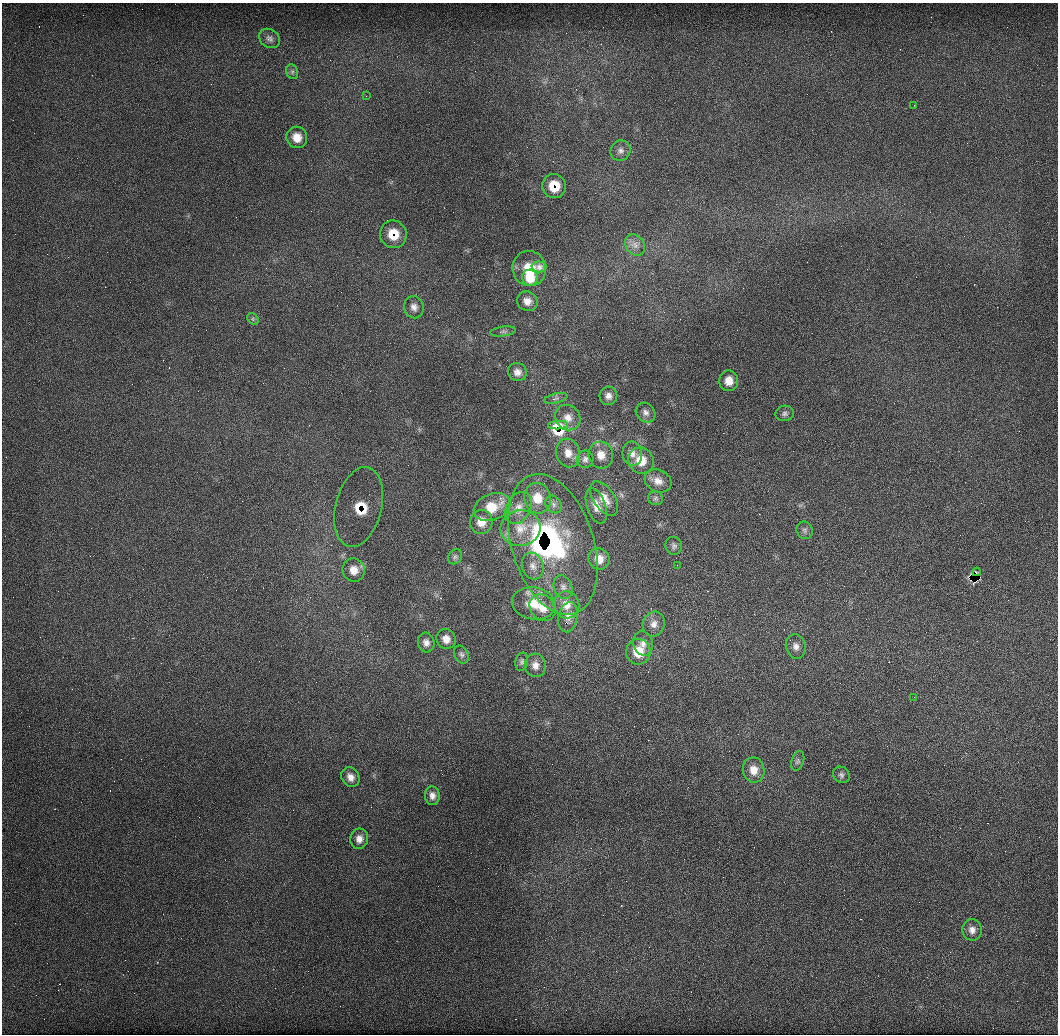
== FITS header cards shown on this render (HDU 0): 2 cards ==
NAXIS1  =                 1056
NAXIS2  =                 1032

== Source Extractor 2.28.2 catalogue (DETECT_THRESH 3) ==
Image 1056 x 1032 px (HDU 0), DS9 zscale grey, 1 PNG px = 1 image px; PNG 1060 x 1036 px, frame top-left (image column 1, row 1032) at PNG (2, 3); each listed source drawn as its Kron ellipse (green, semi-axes under 4 px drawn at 4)
Background 8530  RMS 740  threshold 2230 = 3 sigma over >= 5 px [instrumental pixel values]
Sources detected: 76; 5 with non-positive FLUX_AUTO (blend fragments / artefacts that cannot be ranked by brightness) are neither listed nor drawn; the other 71 listed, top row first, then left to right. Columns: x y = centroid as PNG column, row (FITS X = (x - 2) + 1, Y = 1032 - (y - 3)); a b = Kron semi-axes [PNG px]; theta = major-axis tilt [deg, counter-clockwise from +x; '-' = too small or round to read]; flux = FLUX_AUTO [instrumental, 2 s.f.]
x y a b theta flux
270 38 11 9 -35 2.4e+05
292 72 7 5 -71 1.2e+05
366 96 2 2 - 2.5e+04
914 105 2 2 - 2.3e+04
297 137 11 10 - 6.3e+05
620 151 10 10 - 2.6e+05
554 186 12 12 - 1.0e+06
393 234 14 13 - 1.1e+06
635 245 11 9 -53 3.2e+05
539 267 7 5 -3 2.2e+05
529 268 18 16 -74 1.4e+06
530 278 8 8 - 7.6e+05
527 301 10 9 - 4.0e+05
414 307 11 9 -78 3.1e+05
253 319 6 5 - 9.3e+04
503 331 13 5 8 1.5e+05
517 372 9 9 - 3.1e+05
729 381 10 9 - 5.4e+05
608 396 9 9 - 2.6e+05
556 398 12 5 13 1.3e+05
646 413 11 9 -46 2.5e+05
785 413 9 8 - 1.7e+05
568 418 13 12 - 4.8e+05
558 425 10 3 4 4.8e+04
568 453 14 11 -75 5.4e+05
632 454 12 10 -82 3.7e+05
601 455 13 12 - 5.6e+05
585 459 9 8 - 1.9e+05
641 460 13 12 - 9.8e+05
658 481 14 11 -26 4.7e+05
537 498 15 13 -80 9.8e+05
604 498 19 10 -55 6.4e+05
656 498 7 7 - 1.4e+05
554 504 9 7 -56 2.0e+05
596 506 18 9 -70 5.2e+05
359 507 41 23 76 4.2e+05
492 507 19 13 22 1.2e+06
518 508 17 12 62 5.8e+05
481 522 12 11 - 6.3e+05
521 528 20 18 13 1.1e+06
805 530 9 8 - 1.5e+05
553 545 73 41 -73 5.6e+06
674 546 9 8 - 1.6e+05
455 557 8 6 55 1.4e+05
599 559 11 10 - 5.7e+05
677 565 3 3 - 2.8e+04
533 566 13 10 -72 4.1e+05
354 570 12 11 - 5.5e+05
976 572 4 2 - 6.0e+04
563 587 12 9 -69 2.7e+05
534 603 22 16 -10 1.1e+06
566 605 14 12 -75 6.1e+05
542 608 14 12 -52 6.2e+05
568 617 15 9 79 3.5e+05
654 624 13 11 68 3.9e+05
446 639 10 9 - 4.2e+05
426 642 10 8 -75 2.9e+05
643 643 12 10 -75 3.3e+05
796 646 12 9 -75 3.3e+05
638 652 12 12 - 1.1e+06
461 655 9 7 -63 1.6e+05
522 662 9 6 77 1.3e+05
535 665 12 10 -77 3.5e+05
914 697 2 2 - 1.9e+04
798 761 10 6 71 1.4e+05
754 770 13 11 -81 5.7e+05
841 775 9 7 -46 1.5e+05
350 777 10 8 -59 3.5e+05
432 796 9 7 -85 2.7e+05
359 839 10 9 - 3.5e+05
972 930 11 9 -80 3.3e+05
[5 non-positive-flux detections neither listed nor drawn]